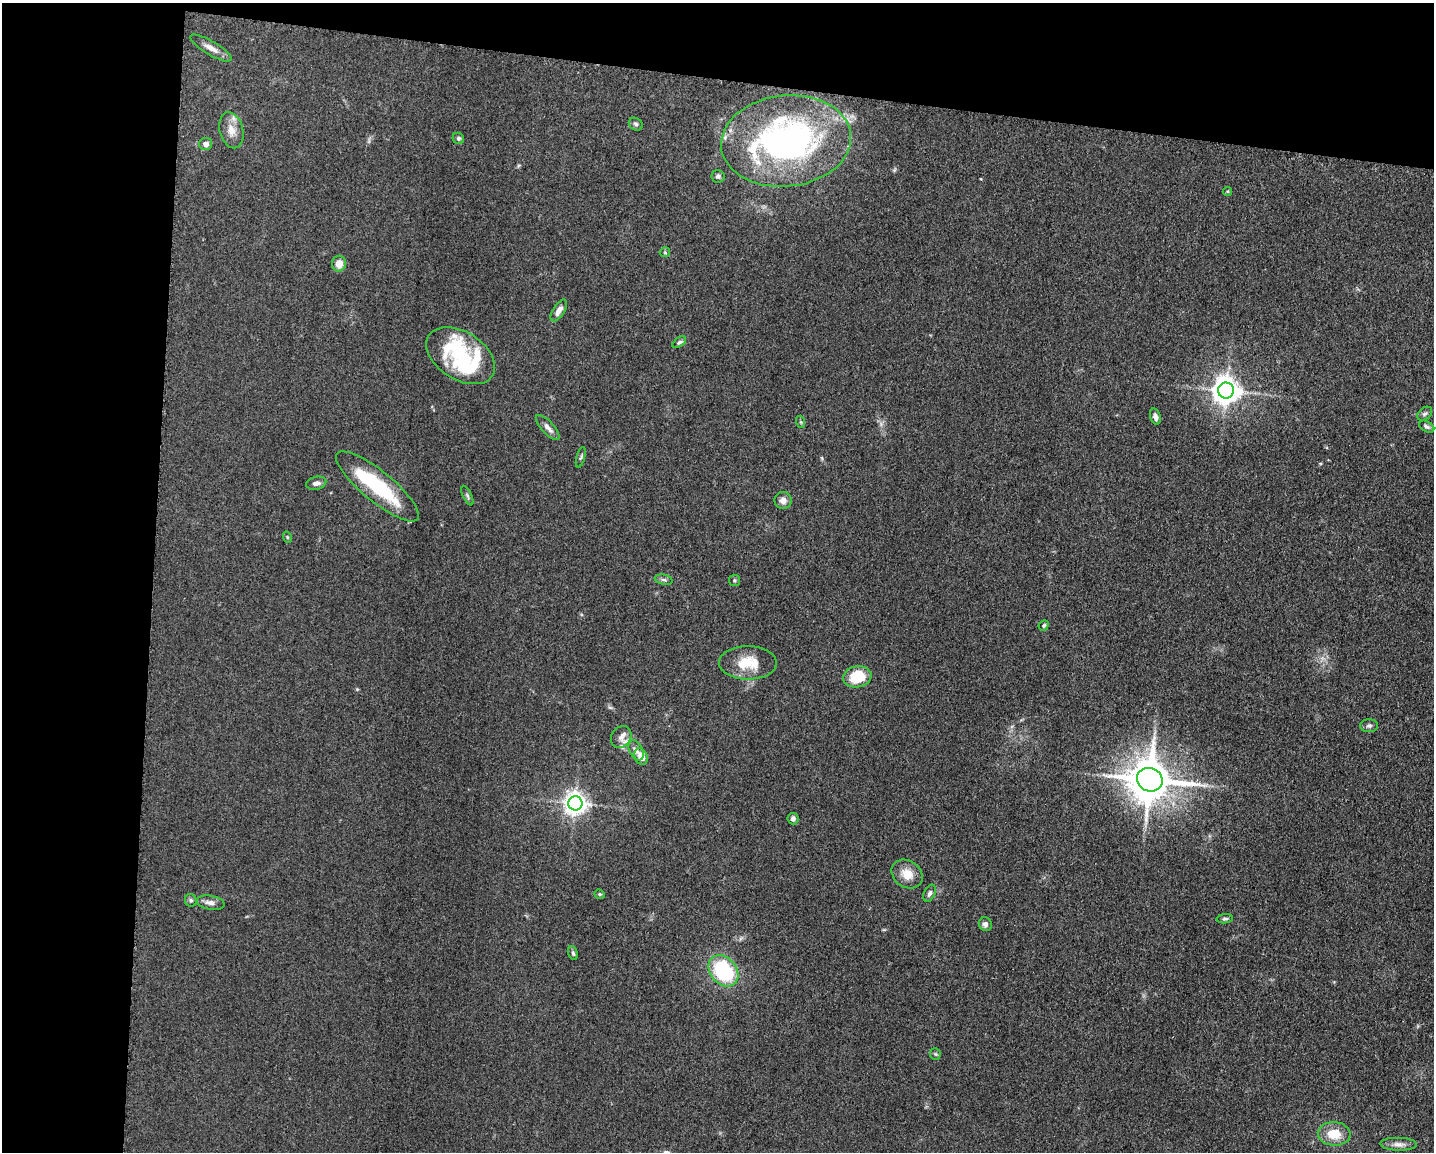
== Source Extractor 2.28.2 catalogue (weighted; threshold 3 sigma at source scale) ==
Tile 1 of 3 x 4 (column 1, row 1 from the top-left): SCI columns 228-1659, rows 3461-4610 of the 4639 x 4618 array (HDU 1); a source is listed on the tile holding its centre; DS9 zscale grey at full resolution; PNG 1436 x 1154 px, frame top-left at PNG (2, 3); each listed source drawn as its Kron ellipse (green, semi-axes under 4 px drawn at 4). Shown black and unused: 17% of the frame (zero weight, under 3 of 5 exposures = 1% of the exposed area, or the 3 px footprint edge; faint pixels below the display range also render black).
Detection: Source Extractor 2.28.2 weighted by HDU 2 'WHT'; one run over the whole footprint, this tile lists its part. Background 0.0763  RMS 0.0066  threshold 0.0295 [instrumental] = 3 sigma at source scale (4.5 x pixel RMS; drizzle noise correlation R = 1.50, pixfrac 1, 0.05/0.05 arcsec/px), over >= 5 px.
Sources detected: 53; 2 inside a brighter object's white glare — neither listed nor drawn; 2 inside a brighter listed object's ellipse — not listed separately; the other 49 listed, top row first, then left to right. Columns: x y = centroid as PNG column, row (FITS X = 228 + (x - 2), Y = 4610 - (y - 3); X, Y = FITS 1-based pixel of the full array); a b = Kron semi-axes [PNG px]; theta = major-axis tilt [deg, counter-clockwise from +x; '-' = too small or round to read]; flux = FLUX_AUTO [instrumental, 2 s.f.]
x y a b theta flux
211 48 23 7 -31 5
636 124 7 6 - 1.3
231 130 18 11 -75 7.4
458 138 6 5 - 1.2
786 141 65 45 6 190
206 144 6 6 - 3.1
718 176 6 6 - 1.5
1227 191 5 3 - 0.65
665 252 5 5 - 0.79
339 264 8 7 - 6.5
559 310 12 5 58 4
679 342 8 4 36 1.2
461 356 38 24 -32 67
1226 390 8 8 - 790
1425 414 8 6 38 1.7
1155 417 8 5 -71 2.7
801 422 6 4 -72 0.78
548 427 16 6 -47 3.6
1427 427 8 5 -29 1.5
581 457 10 3 75 0.98
316 483 10 6 13 3
377 486 52 15 -39 51
467 496 10 4 -63 1.3
783 500 8 8 - 3.8
287 537 6 3 -72 0.75
664 580 9 5 -13 1.5
735 580 6 5 - 1
1044 625 5 5 - 1
748 663 29 16 0 18
857 677 14 10 9 22
1369 726 9 6 1 1.7
621 737 11 9 55 4.2
636 750 11 6 -64 3.1
641 757 9 6 -69 7.8
1150 780 13 11 -23 2500
575 803 7 7 - 480
793 819 6 5 - 1.9
907 874 16 13 -34 9.5
930 893 9 5 65 1.9
600 894 5 4 - 0.9
191 900 6 6 - 1.3
211 903 14 7 -10 3.7
1225 919 8 4 5 1.3
985 924 7 6 - 2.7
573 953 7 4 -75 1.2
723 971 17 13 -50 51
935 1054 6 5 - 0.92
1334 1134 16 12 -4 14
1399 1144 18 6 -2 3.8